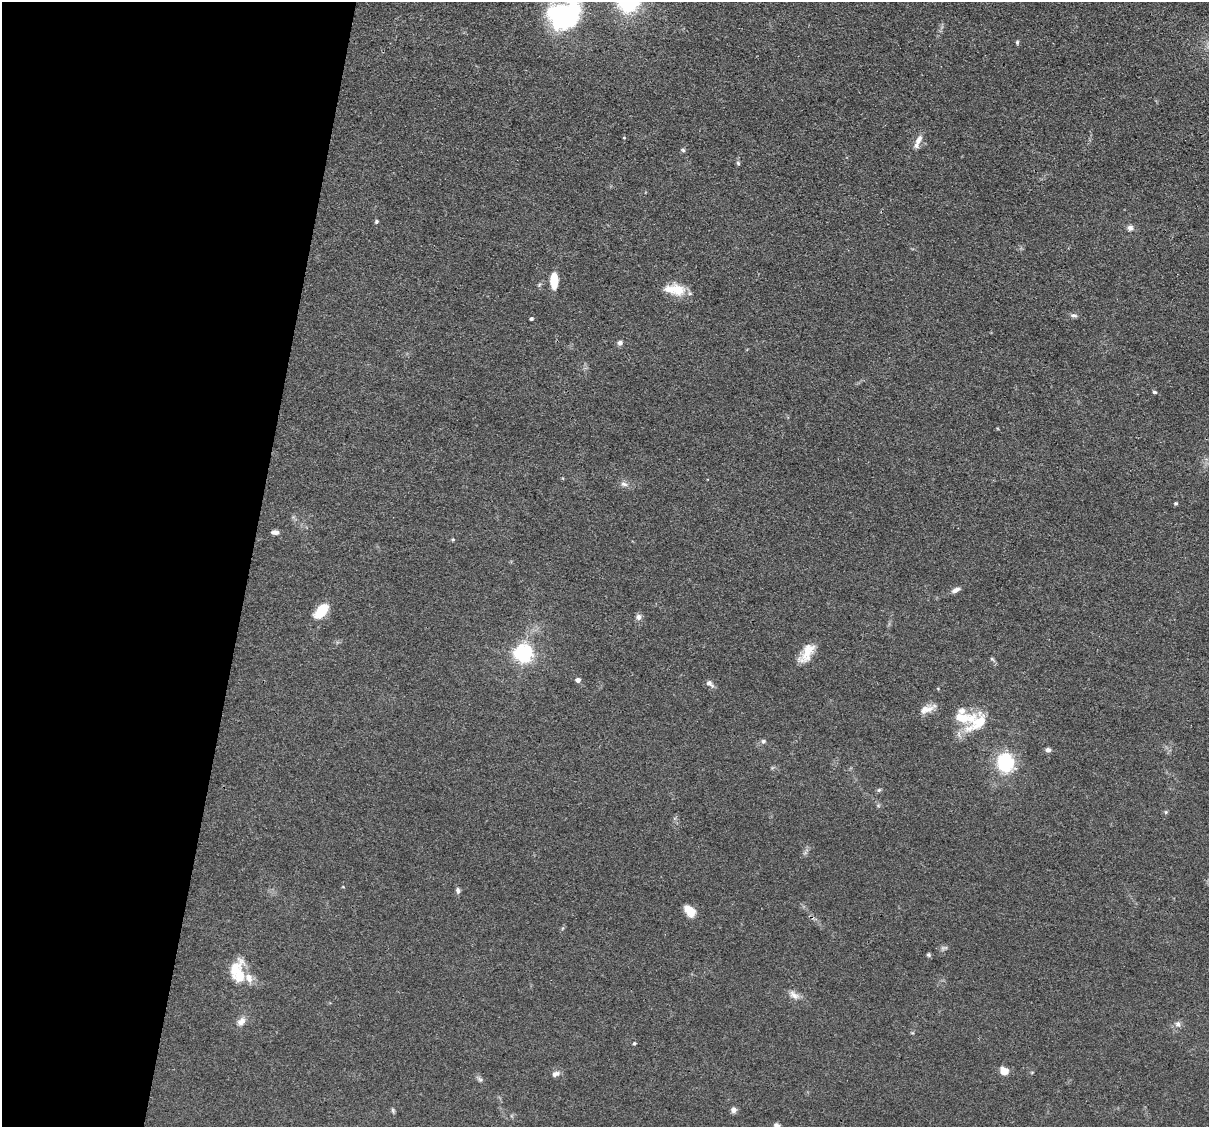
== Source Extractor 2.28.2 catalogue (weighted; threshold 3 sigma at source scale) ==
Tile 9 of 4 x 4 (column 1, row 3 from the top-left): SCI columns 1-1207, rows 1359-2483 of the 4830 x 4851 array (HDU 1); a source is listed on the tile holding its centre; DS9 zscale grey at full resolution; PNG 1211 x 1129 px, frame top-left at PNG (2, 2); no overlay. Shown black and unused: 21% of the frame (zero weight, under 3 of 4 exposures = <1% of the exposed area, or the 3 px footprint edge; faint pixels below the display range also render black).
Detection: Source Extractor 2.28.2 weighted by HDU 2 'WHT'; one run over the whole footprint, this tile lists its part. Background 0.067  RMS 0.0061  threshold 0.0275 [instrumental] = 3 sigma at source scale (4.5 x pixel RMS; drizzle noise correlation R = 1.50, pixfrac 1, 0.05/0.05 arcsec/px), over >= 5 px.
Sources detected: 56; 3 inside a brighter object's white glare — not listed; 5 inside a brighter listed object's ellipse — not listed separately; the other 48 listed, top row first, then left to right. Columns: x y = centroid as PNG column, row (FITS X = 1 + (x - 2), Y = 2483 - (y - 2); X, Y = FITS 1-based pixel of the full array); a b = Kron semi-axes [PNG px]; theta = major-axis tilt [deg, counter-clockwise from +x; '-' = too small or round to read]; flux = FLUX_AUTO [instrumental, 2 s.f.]
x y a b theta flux
566 13 35 17 -84 52
1017 42 6 4 72 0.89
918 141 19 6 68 4.9
683 150 6 5 - 0.95
738 163 5 5 - 0.98
376 222 5 4 - 0.95
1130 228 8 7 - 2.5
554 280 15 7 -89 15
675 289 27 12 -7 13
1074 315 9 6 -15 1.7
531 319 3 3 - 1.2
620 343 6 5 - 2.2
1154 392 6 4 -16 0.91
624 484 10 7 -22 2.6
1176 503 5 4 - 0.81
275 532 7 5 -5 2.8
453 539 5 4 - 0.69
956 590 11 5 23 2.9
321 611 17 9 48 17
639 617 7 7 - 2.5
523 653 6 6 - 290
806 653 27 11 51 11
992 659 7 4 -44 0.99
578 680 5 4 - 2.9
710 683 12 6 -41 2.4
924 709 17 9 41 4.7
963 718 40 15 -3 18
763 741 7 6 - 1.5
1048 750 7 5 -6 1.9
1005 763 21 18 -75 35
879 790 6 5 - 0.99
1166 812 6 5 - 0.82
458 891 8 5 -85 1.8
690 911 15 10 -47 7.5
946 948 8 4 18 1.2
928 955 6 5 - 1
239 976 23 15 81 13
794 995 16 9 -35 4.2
241 1022 12 8 50 4.5
1178 1024 9 7 -73 2.4
634 1043 5 4 - 0.76
1004 1071 9 7 -28 6.3
1032 1072 5 3 - 0.56
555 1074 11 7 25 2.6
480 1079 9 5 -44 1.5
393 1110 8 4 -71 1
733 1110 6 6 - 2.5
777 1126 6 5 - 2.2
Isophote crosses this tile's border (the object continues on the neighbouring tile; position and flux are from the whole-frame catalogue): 2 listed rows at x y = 566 13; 777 1126